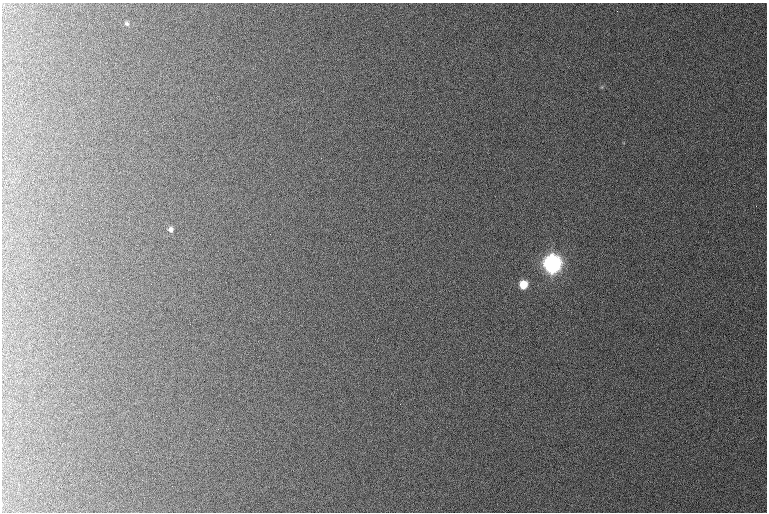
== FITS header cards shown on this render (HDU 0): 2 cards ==
NAXIS1  =                  765 /
NAXIS2  =                  510 /

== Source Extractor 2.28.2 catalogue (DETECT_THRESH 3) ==
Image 765 x 510 px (HDU 0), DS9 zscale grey, 1 PNG px = 1 image px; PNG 769 x 514 px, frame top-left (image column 1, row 510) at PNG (2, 3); no overlay
Background 1040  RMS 10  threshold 31.4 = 3 sigma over >= 5 px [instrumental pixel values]
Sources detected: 5; all 5 listed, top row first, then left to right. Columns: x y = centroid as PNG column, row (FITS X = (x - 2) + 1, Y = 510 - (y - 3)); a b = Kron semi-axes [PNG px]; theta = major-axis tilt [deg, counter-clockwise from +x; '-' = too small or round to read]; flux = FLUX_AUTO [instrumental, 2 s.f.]
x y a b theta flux
617 11 2 2 - 1800
127 23 6 5 - 1400
171 229 6 5 - 2800
552 264 7 7 - 560000
523 285 6 5 - 25000